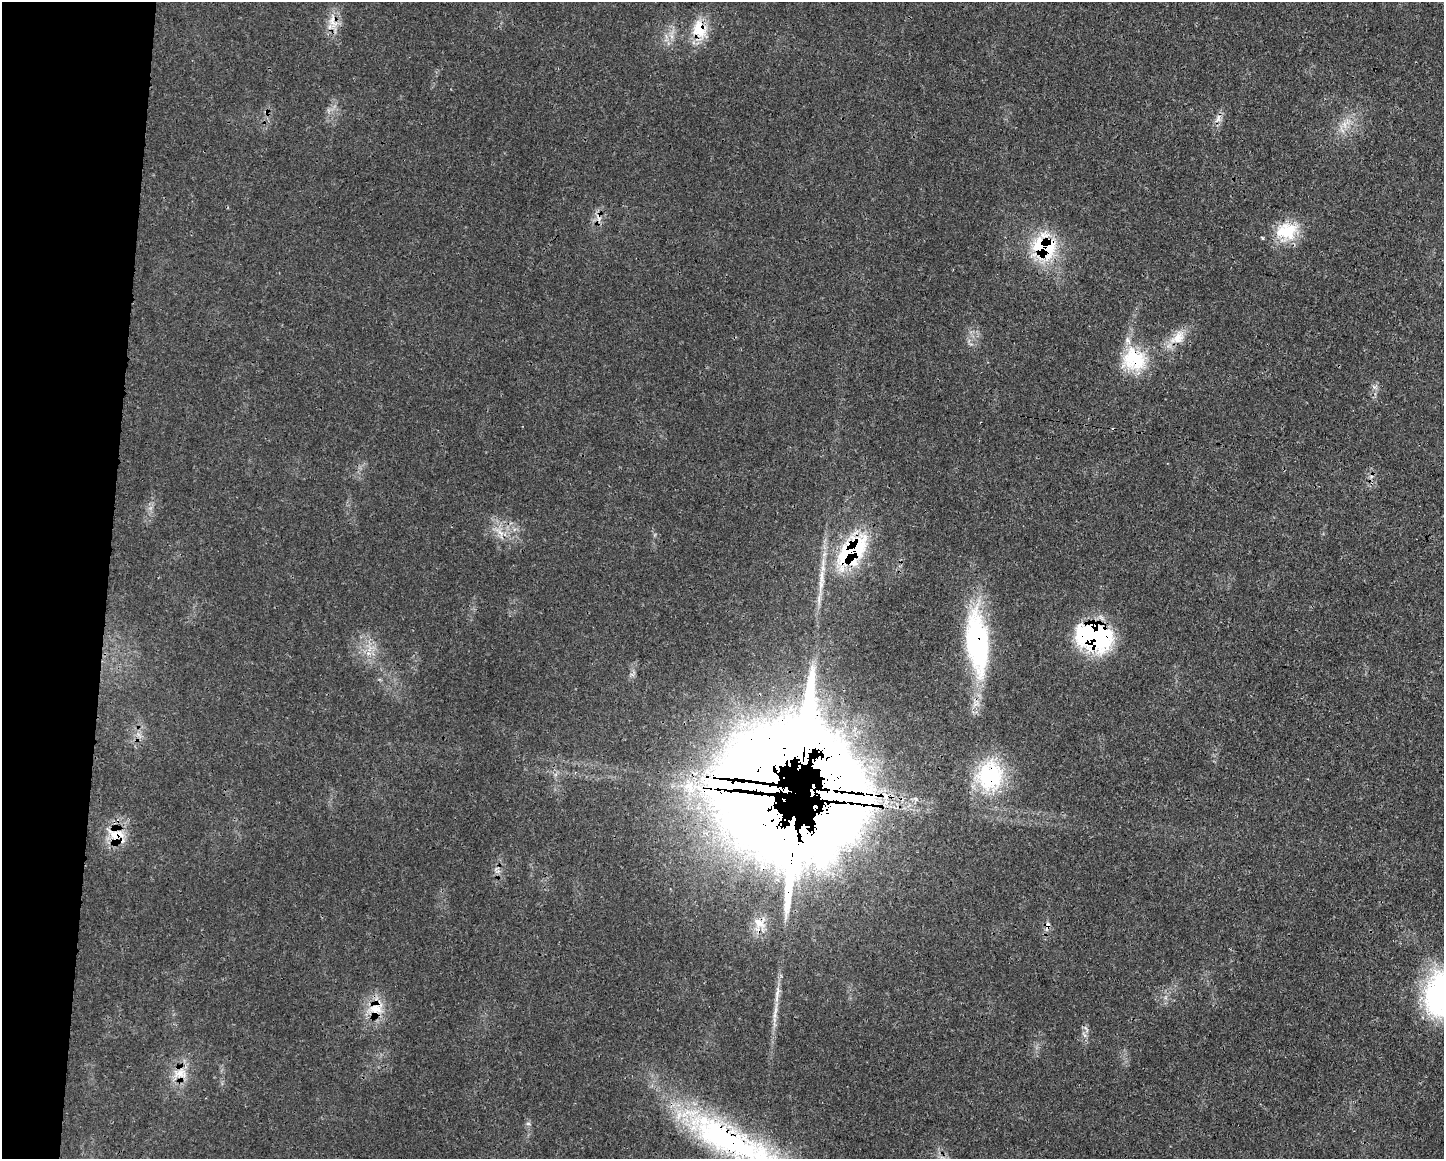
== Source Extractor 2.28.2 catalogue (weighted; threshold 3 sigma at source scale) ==
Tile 7 of 3 x 4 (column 1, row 3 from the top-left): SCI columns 128-1569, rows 1169-2325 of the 4684 x 4651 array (HDU 1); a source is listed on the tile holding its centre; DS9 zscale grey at full resolution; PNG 1446 x 1161 px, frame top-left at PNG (2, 2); no overlay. Shown black and unused: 8% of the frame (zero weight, under 3 of 4 exposures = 1% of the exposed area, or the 3 px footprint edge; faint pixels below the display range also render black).
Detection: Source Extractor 2.28.2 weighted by HDU 2 'WHT'; one run over the whole footprint, this tile lists its part. Background 0.0218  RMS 0.0024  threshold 0.0109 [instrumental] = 3 sigma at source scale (4.5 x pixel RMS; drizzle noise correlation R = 1.50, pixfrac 1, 0.05/0.05 arcsec/px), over >= 5 px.
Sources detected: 35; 4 inside a brighter object's white glare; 1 cosmic-ray / hot-pixel residue — not listed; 7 inside a brighter listed object's ellipse — not listed separately; the other 23 listed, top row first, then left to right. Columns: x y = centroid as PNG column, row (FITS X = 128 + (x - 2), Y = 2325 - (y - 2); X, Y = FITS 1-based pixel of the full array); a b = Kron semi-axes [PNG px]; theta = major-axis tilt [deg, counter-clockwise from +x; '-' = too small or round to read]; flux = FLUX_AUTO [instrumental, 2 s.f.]
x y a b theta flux
333 21 24 11 -73 3.5
699 29 24 20 -77 7.2
1218 118 13 7 71 1.5
1345 124 10 4 -77 0.99
1287 231 29 22 12 9.3
1044 248 31 30 - 18
1178 337 26 14 41 4.8
1134 359 33 28 -38 12
500 533 11 3 -50 0.98
852 551 46 25 47 28
1094 636 38 27 -16 36
977 643 78 26 -85 40
990 775 40 34 69 20
767 809 124 97 5 470
116 835 26 17 -21 6.3
759 923 19 11 -34 2.8
1047 925 11 6 84 1.2
777 993 20 6 81 2.1
1439 995 50 31 90 38
376 1008 24 18 52 6.5
180 1073 22 10 16 3.5
528 1124 6 4 0 0.41
731 1142 139 35 -28 71
Overlapping masked pixels (flux is a lower limit): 13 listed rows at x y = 333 21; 699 29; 1044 248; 1134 359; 852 551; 1094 636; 977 643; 990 775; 767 809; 116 835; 1047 925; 376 1008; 731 1142
Isophote crosses this tile's border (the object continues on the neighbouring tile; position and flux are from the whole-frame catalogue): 2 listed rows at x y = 1439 995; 731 1142
Unlisted compact peaks at least as high as the median listed source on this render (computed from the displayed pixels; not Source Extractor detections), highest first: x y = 1374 387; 1085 1035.